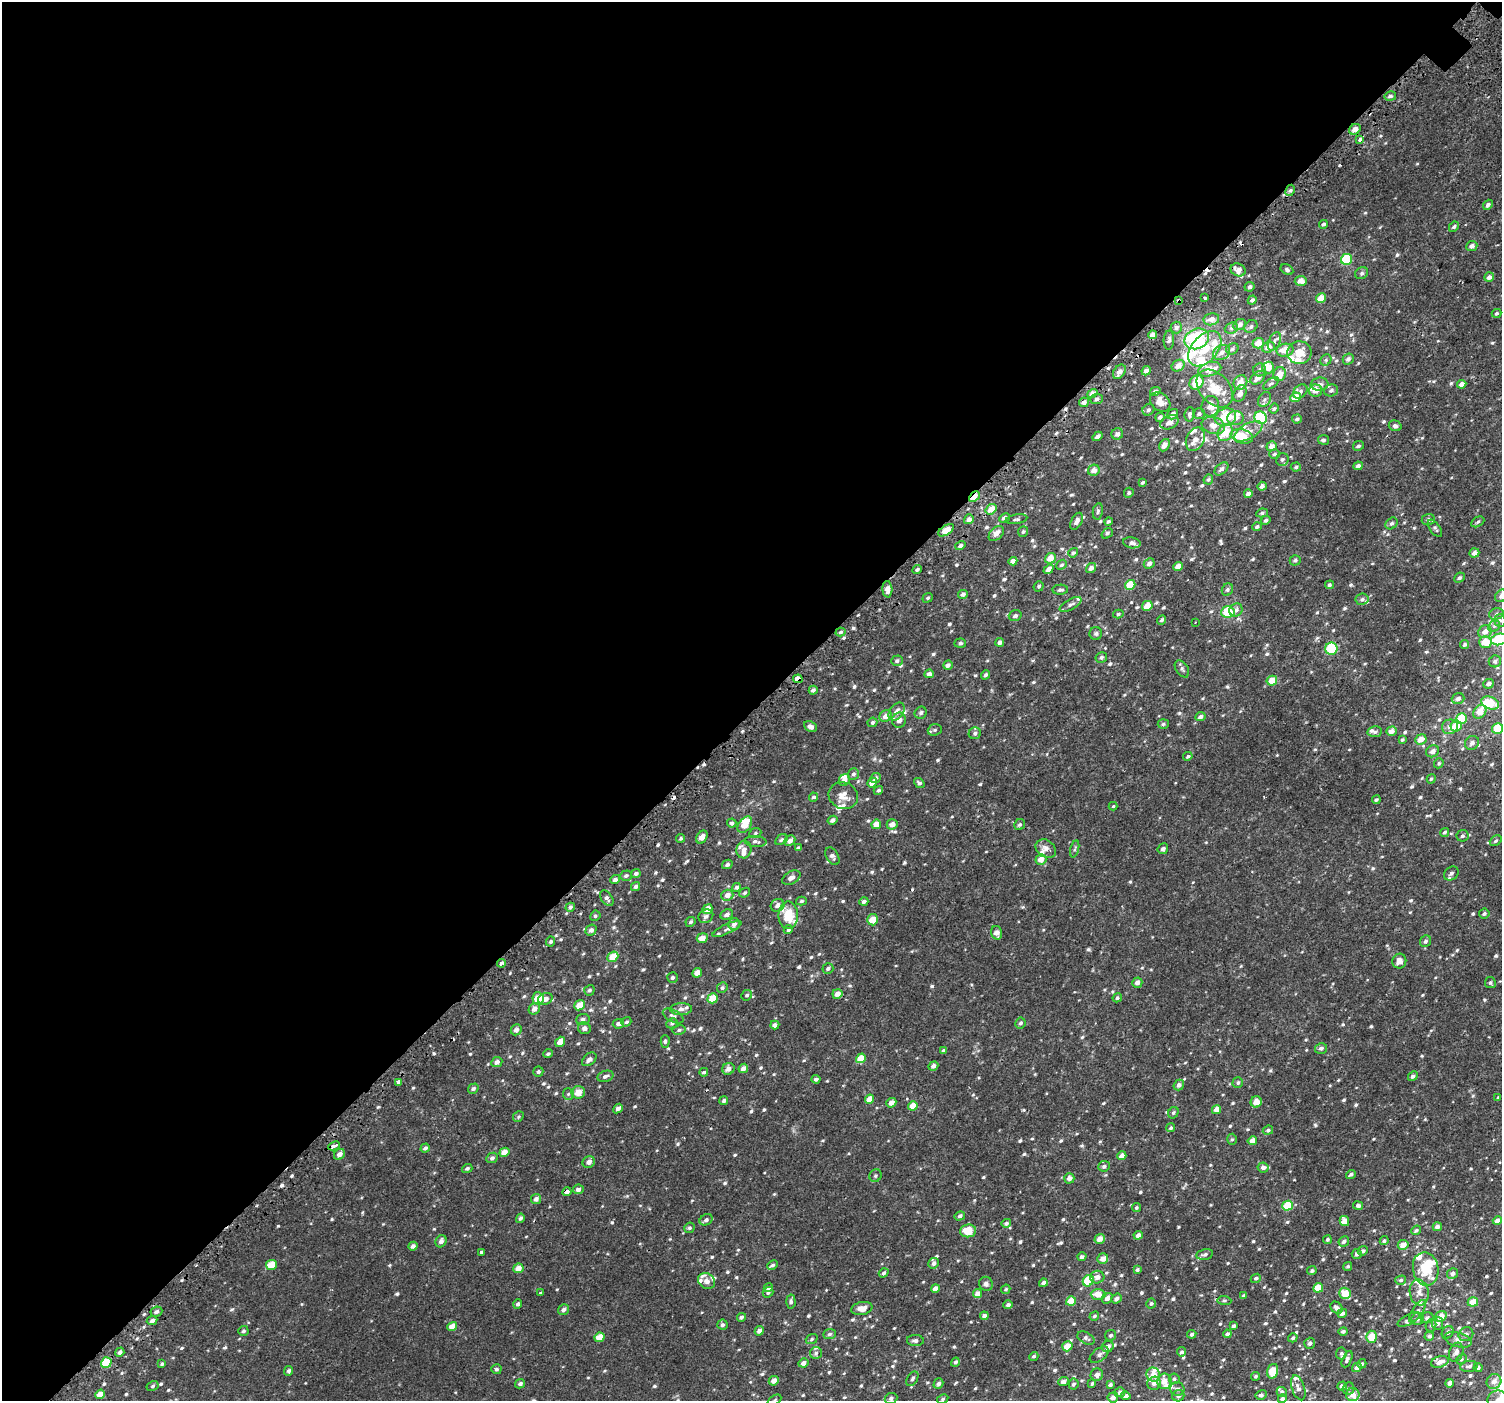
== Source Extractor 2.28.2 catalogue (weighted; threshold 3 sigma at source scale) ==
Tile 5 of 4 x 4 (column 1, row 2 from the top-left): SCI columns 64-1563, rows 3024-4422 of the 6113 x 6113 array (HDU 1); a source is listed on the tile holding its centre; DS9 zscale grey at full resolution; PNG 1504 x 1403 px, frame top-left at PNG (2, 2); each listed source drawn as its Kron ellipse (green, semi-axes under 4 px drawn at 4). Shown black and unused: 51% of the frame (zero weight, under 2 of 3 exposures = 3% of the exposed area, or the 3 px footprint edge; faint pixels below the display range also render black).
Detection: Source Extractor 2.28.2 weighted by HDU 2 'WHT'; one run over the whole footprint, this tile lists its part. Background 0.00226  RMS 0.003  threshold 0.0136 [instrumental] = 3 sigma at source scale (4.5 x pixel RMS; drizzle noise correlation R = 1.50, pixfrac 1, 0.0396/0.0396 arcsec/px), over >= 5 px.
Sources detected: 857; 1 inside a brighter object's white glare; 8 cosmic-ray / hot-pixel residue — neither listed nor drawn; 57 inside a brighter listed object's ellipse — not listed separately; of the other 791, all 500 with FLUX_AUTO >= 0.456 (the completeness limit of this list) listed and drawn (291 fainter detections not listed), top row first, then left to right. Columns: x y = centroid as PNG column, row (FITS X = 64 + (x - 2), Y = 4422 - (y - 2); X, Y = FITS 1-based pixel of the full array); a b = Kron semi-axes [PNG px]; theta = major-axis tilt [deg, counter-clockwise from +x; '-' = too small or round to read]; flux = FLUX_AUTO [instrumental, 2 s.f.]
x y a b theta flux
1390 96 6 5 - 0.82
1355 129 6 5 - 2.1
1359 140 4 3 - 2.8
1290 190 6 4 61 0.6
1488 205 5 4 - 0.74
1323 224 4 4 - 0.58
1454 227 5 4 - 0.57
1472 246 6 5 - 1.1
1346 259 6 5 - 16
1238 270 8 6 -25 2.3
1287 270 7 4 -29 0.61
1362 273 7 5 33 0.62
1489 277 5 4 - 1.3
1301 281 6 5 - 2.4
1250 287 5 4 - 0.65
1205 298 3 3 - 1.8
1321 298 5 4 - 4.3
1179 300 3 3 - 0.93
1252 300 5 4 - 0.76
1496 313 5 4 - 0.46
1211 319 8 6 12 1.7
1240 324 6 5 - 1.5
1176 327 6 5 - 0.75
1251 327 7 5 42 0.78
1231 328 7 5 20 0.69
1152 335 4 4 - 1.6
1197 339 13 10 24 18
1169 340 9 5 88 0.78
1274 341 9 5 65 0.92
1258 343 6 5 - 3.6
1268 347 6 5 - 2.2
1205 349 20 13 49 7.2
1232 349 6 5 - 0.68
1285 350 8 6 10 3.7
1221 352 9 7 31 1.6
1299 353 12 11 - 4.9
1348 359 6 5 - 0.95
1326 360 6 5 - 0.5
1178 366 7 5 32 2
1268 368 6 6 - 2.7
1210 369 12 6 15 3.7
1260 370 6 6 - 0.94
1146 371 5 4 - 0.96
1119 372 8 5 54 1.8
1280 374 7 6 - 2.5
1258 378 8 5 40 1.8
1196 382 8 6 52 6.3
1240 382 7 6 - 3.1
1271 383 9 4 32 0.62
1320 384 9 6 7 1.1
1462 384 5 4 - 1.7
1215 389 21 15 -49 6.7
1331 390 7 6 - 0.89
1155 391 5 4 - 1
1300 391 8 6 40 0.93
1316 391 6 6 - 2.2
1092 394 5 4 - 2
1240 394 9 6 65 1.7
1295 397 5 4 - 3.8
1097 399 6 5 - 0.81
1264 399 8 6 56 0.76
1084 402 5 4 - 1.1
1160 402 11 8 -40 2.5
1210 406 10 8 84 2.8
1274 409 5 4 - 0.49
1148 410 6 5 - 0.6
1172 414 6 4 37 1.2
1190 414 7 5 84 0.74
1199 414 6 5 - 0.77
1160 417 4 4 - 0.69
1225 417 11 8 18 9.3
1235 418 8 7 - 1.6
1261 418 6 6 - 16
1297 419 5 4 - 0.57
1169 422 9 6 27 1.6
1213 425 12 8 -15 2.3
1395 426 6 5 - 0.73
1248 431 15 7 30 2.4
1225 433 9 7 59 5.9
1117 434 6 5 - 1.1
1097 436 5 4 - 0.99
1242 436 11 7 -14 5.9
1195 439 12 9 64 2.1
1323 440 5 5 - 0.57
1164 445 6 4 60 1.8
1272 446 5 4 - 1.7
1358 446 6 4 28 0.51
1274 454 5 4 - 0.55
1282 459 6 6 - 0.77
1358 466 5 4 - 1
1296 467 5 4 - 0.46
1221 469 8 5 41 0.88
1094 470 6 5 - 2.1
1208 480 5 4 - 0.54
1142 482 4 3 - 0.48
1262 486 4 4 - 1
1129 493 5 4 - 0.55
1248 494 4 4 - 1.3
974 497 6 3 44 5.1
991 509 6 5 - 3.6
1098 511 8 5 78 0.58
1262 513 6 4 11 0.5
1005 518 5 4 - 1.2
969 519 5 4 - 1.4
1016 519 11 4 9 0.67
1266 520 5 4 - 0.65
1428 520 6 5 - 0.81
1077 521 9 5 63 1.3
1108 521 4 4 - 0.57
1478 522 7 4 28 0.6
1392 523 6 5 - 0.66
1257 527 5 4 - 0.61
1435 528 10 5 -55 0.64
946 530 9 4 33 3.9
1023 532 5 5 - 0.52
996 533 9 6 45 1.9
1107 533 6 4 37 0.54
1132 543 9 5 -10 0.81
960 545 5 4 - 0.78
1073 553 5 4 - 0.47
1474 553 5 4 - 1.5
1050 558 5 5 - 3.3
1295 560 5 5 - 0.64
1013 561 4 4 - 1.6
1149 564 5 5 - 1.2
1061 565 5 4 - 0.6
1178 566 5 4 - 1.8
1091 568 5 4 - 1.3
917 569 5 4 - 0.6
1049 569 5 4 - 1.4
1459 578 5 4 - 0.6
1130 585 5 4 - 5.4
1329 585 4 4 - 0.64
1039 586 5 4 - 0.47
887 589 8 5 -87 2.1
1060 590 8 5 2 0.74
1227 590 6 5 - 0.63
963 594 5 4 - 0.78
1501 596 7 5 39 1.2
928 598 5 4 - 0.46
1362 599 6 5 - 0.77
1071 604 12 5 30 1
1147 606 5 5 - 3.3
1236 610 7 6 - 1
1228 612 7 5 7 8.8
1118 614 5 4 - 0.48
1496 614 7 5 19 0.83
1015 616 6 5 - 0.84
1162 620 5 4 - 0.6
1500 620 6 5 - 0.69
1195 622 3 2 - 0.46
1494 626 6 5 - 0.58
841 632 5 4 - 0.56
1485 632 7 6 - 1.9
1096 633 6 6 - 0.64
1499 639 8 5 12 13
1000 642 4 4 - 1
1485 642 6 6 - 4.8
960 643 6 4 5 0.57
1465 644 5 4 - 0.6
1331 649 6 6 - 10
1101 657 6 5 - 0.73
897 661 6 5 - 0.74
1495 661 6 6 - 0.75
948 665 5 4 - 0.95
1182 669 9 6 -56 0.74
929 674 4 4 - 1.1
986 675 5 4 - 0.69
798 679 5 4 - 6.5
1272 681 5 4 - 3.9
1488 684 5 5 - 1.2
813 690 4 4 - 0.68
1458 699 6 5 - 1.1
1490 703 9 6 -21 7.1
897 712 10 6 53 1.9
1480 712 7 6 - 3.1
921 713 6 5 - 0.66
886 716 6 5 - 2.1
1200 717 5 4 - 0.92
1461 719 5 5 - 8.1
899 720 7 7 - 1.8
872 722 5 4 - 0.6
1163 724 5 5 - 0.54
1456 726 5 5 - 5.8
810 727 7 5 -27 1.1
1450 727 8 7 - 1.7
1498 728 5 5 - 7.8
935 730 7 5 21 0.59
1391 731 5 4 - 1.9
1375 732 7 5 8 0.71
975 733 6 6 - 0.79
1421 739 6 5 - 2.8
1402 740 4 3 - 0.46
1472 743 7 6 - 1.2
1433 751 7 5 32 1.2
1188 756 5 4 - 0.48
1439 763 5 4 - 0.49
853 774 6 5 - 0.77
876 778 5 5 - 0.69
1431 779 5 4 - 0.48
844 780 6 5 - 1.6
872 783 5 4 - 2.5
919 783 6 4 -38 0.66
878 790 5 4 - 0.59
843 796 15 13 -26 3
814 797 4 4 - 0.65
1376 800 4 3 - 0.5
1113 806 4 3 - 0.49
832 820 5 4 - 0.93
732 823 5 4 - 0.58
876 824 5 4 - 2.5
892 824 5 5 - 2.2
745 825 9 6 52 4.8
1019 825 6 5 - 0.65
1445 832 5 4 - 0.48
755 833 6 5 - 0.55
1462 836 6 5 - 0.71
702 837 7 5 58 2
681 838 4 4 - 0.49
781 840 7 4 32 0.67
755 841 11 5 -4 0.93
790 841 6 5 - 1.4
1496 841 6 4 39 0.56
799 848 4 4 - 0.6
1046 849 11 8 -36 1.6
1075 849 9 3 76 0.46
1163 849 6 5 - 0.82
744 850 9 7 77 1.7
832 856 10 6 -59 0.94
1041 859 5 5 - 2.5
727 864 5 4 - 0.67
636 873 5 4 - 0.79
1451 873 8 6 40 0.94
626 876 6 5 - 0.64
791 878 10 6 29 1.2
615 880 5 4 - 1.3
636 887 5 4 - 0.78
736 887 4 4 - 0.71
745 893 5 4 - 0.53
727 895 6 5 - 1.8
607 898 8 5 -55 0.87
801 901 5 4 - 0.52
864 902 4 4 - 0.81
777 905 7 6 - 1.3
570 907 5 4 - 0.63
707 909 5 4 - 2.9
1484 914 5 5 - 0.61
727 915 6 5 - 0.94
788 915 14 10 -90 6.8
595 916 5 5 - 0.51
706 916 8 6 34 1
873 920 6 5 - 4
691 922 5 4 - 0.56
734 924 6 5 - 1
727 929 16 4 25 0.84
591 930 6 5 - 1.2
788 930 5 4 - 0.46
997 933 7 5 -74 1.9
702 938 5 4 - 2.3
1425 941 6 5 - 0.75
551 942 5 4 - 0.48
613 957 6 4 40 4.3
1399 961 7 7 - 1.7
501 963 4 3 - 3.2
828 968 5 5 - 0.72
697 973 5 4 - 2.1
672 978 5 5 - 0.75
1137 983 5 5 - 1.5
1490 983 5 5 - 0.52
722 988 5 5 - 0.57
589 990 5 5 - 0.66
837 994 5 4 - 1.8
747 995 5 5 - 0.58
538 998 6 6 - 5
713 998 5 4 - 6.6
1117 998 5 4 - 0.52
545 999 7 5 20 1.4
580 1005 6 4 41 3.8
534 1009 6 5 - 1.6
681 1009 11 6 2 1.3
673 1016 11 6 -27 0.99
583 1019 7 5 7 1
626 1022 5 4 - 0.53
672 1023 6 5 - 0.62
1020 1023 5 5 - 0.61
618 1024 6 5 - 0.96
775 1025 4 4 - 1.2
584 1028 6 6 - 1
516 1030 6 5 - 1.3
679 1030 6 4 11 0.58
665 1041 6 4 90 0.54
560 1042 5 4 - 2.4
1321 1048 6 5 - 0.88
944 1051 4 3 - 0.65
548 1054 5 4 - 0.48
861 1058 5 4 - 4.5
589 1059 8 5 40 1.1
497 1062 6 5 - 1.2
933 1066 5 4 - 1.1
743 1068 5 4 - 1.6
728 1069 6 5 - 1.3
538 1072 5 5 - 0.64
704 1072 4 4 - 0.56
605 1076 8 5 18 0.92
1413 1076 5 4 - 0.89
816 1079 4 4 - 0.73
398 1082 3 3 - 3
1238 1083 5 5 - 0.53
1179 1085 5 5 - 0.97
473 1089 5 4 - 0.66
578 1092 6 6 - 2.8
568 1094 6 5 - 0.53
1498 1098 4 3 - 0.53
870 1099 5 4 - 2.9
724 1101 4 4 - 0.64
1256 1102 6 5 - 2.4
891 1103 5 4 - 1.8
913 1106 5 4 - 3.9
618 1108 5 4 - 1.2
1216 1109 5 4 - 2.4
1173 1113 6 5 - 0.52
518 1116 6 5 - 0.48
1171 1128 4 4 - 0.56
1268 1130 5 4 - 0.57
1232 1139 5 5 - 0.49
1252 1141 5 4 - 2.5
334 1146 6 3 24 4.4
425 1148 5 4 - 0.77
504 1152 5 4 - 2.6
339 1154 6 5 - 1.5
1122 1156 5 4 - 2
492 1158 6 5 - 0.77
589 1162 6 5 - 1.5
1104 1166 6 5 - 0.79
1263 1167 5 5 - 1
467 1168 5 4 - 0.62
1351 1174 5 4 - 0.68
875 1176 6 6 - 0.62
1069 1178 5 5 - 1.1
578 1189 5 5 - 0.94
567 1192 4 4 - 0.97
536 1199 5 4 - 1
1358 1205 5 4 - 0.67
1288 1206 5 4 - 8.2
1136 1208 5 4 - 0.49
960 1216 5 4 - 0.84
520 1218 5 4 - 0.65
706 1220 7 5 29 0.82
1344 1221 5 5 - 3.3
1497 1221 5 4 - 1.4
1006 1223 5 4 - 0.65
1437 1227 4 4 - 1
689 1228 5 5 - 0.56
1416 1230 5 4 - 0.51
968 1231 8 6 7 4.7
1138 1235 4 4 - 1.3
1100 1239 5 4 - 2.1
1327 1240 4 4 - 0.47
441 1241 6 5 - 1.1
1344 1241 6 5 - 0.83
1384 1241 4 3 - 0.49
1403 1245 5 5 - 2.4
413 1246 4 4 - 0.97
1363 1251 5 4 - 0.74
482 1252 4 3 - 0.77
1205 1254 8 5 12 0.8
1357 1254 5 5 - 0.66
1082 1257 4 4 - 0.75
1103 1259 5 5 - 1.9
933 1263 5 5 - 0.9
271 1265 5 5 - 5.7
773 1265 5 4 - 0.6
1348 1266 5 4 - 0.47
518 1268 5 4 - 2.1
1426 1269 17 12 -80 7.2
1137 1270 4 3 - 0.47
1312 1271 5 4 - 0.54
884 1273 5 4 - 0.54
1452 1273 5 5 - 1.1
1097 1277 7 6 - 1.6
1256 1278 5 4 - 0.6
1401 1280 5 4 - 0.58
707 1281 9 7 -37 1.6
1088 1281 6 5 - 12
1043 1283 4 4 - 0.95
986 1284 7 6 - 0.92
768 1288 5 4 - 0.87
1318 1288 5 4 - 4.7
935 1289 4 4 - 2
1006 1289 5 4 - 0.46
540 1292 3 2 - 0.51
768 1292 5 4 - 0.67
1419 1292 13 9 -81 2.1
1345 1293 6 5 - 4
977 1294 4 4 - 2
1098 1294 7 5 -2 2.8
1244 1296 4 3 - 0.6
1107 1298 6 5 - 1.1
1116 1298 5 4 - 0.93
1224 1300 7 4 -4 0.48
791 1301 7 4 -87 0.62
1071 1301 5 4 - 5.7
1473 1302 5 4 - 4.2
1151 1303 5 5 - 0.52
518 1304 5 4 - 0.7
1008 1305 5 4 - 0.72
862 1308 10 6 12 2.1
1336 1308 7 5 -44 1
564 1310 6 5 - 0.98
1417 1311 13 5 56 0.97
156 1312 6 5 - 0.83
1342 1313 5 4 - 1.1
984 1316 4 4 - 0.91
1094 1316 5 4 - 0.48
1441 1316 6 5 - 2.8
741 1317 4 4 - 0.75
1427 1318 6 5 - 0.74
1409 1319 12 5 28 0.81
1418 1319 6 6 - 1.1
152 1320 5 4 - 0.97
1438 1323 6 5 - 0.99
722 1325 5 5 - 0.66
1431 1325 6 5 - 0.58
452 1326 5 4 - 3.1
1234 1326 4 3 - 0.64
243 1331 5 5 - 0.56
759 1331 5 4 - 1.3
1343 1331 5 4 - 0.67
1448 1332 7 5 57 0.74
829 1334 6 5 - 0.64
1192 1334 5 4 - 0.71
1227 1334 4 3 - 0.74
1466 1334 7 6 - 1.2
1110 1335 5 5 - 0.58
1429 1336 5 4 - 0.68
599 1337 5 4 - 3.3
1372 1337 6 5 - 4.9
1086 1338 9 5 -30 0.81
1293 1338 5 4 - 0.57
812 1339 6 4 20 0.5
1458 1340 14 7 -15 1.6
915 1341 8 5 -1 0.85
1310 1343 5 5 - 0.78
1067 1346 5 5 - 3.8
1108 1347 6 5 - 1.5
120 1352 5 4 - 1
1182 1352 5 4 - 0.68
1456 1352 10 7 71 1.4
816 1353 6 6 - 0.63
1341 1354 6 5 - 0.65
1099 1355 11 6 36 1.1
1034 1356 5 4 - 0.51
1347 1359 9 4 66 0.87
1461 1359 6 4 43 0.46
955 1362 5 4 - 0.65
1440 1362 9 5 16 2
106 1363 5 5 - 7.4
803 1363 5 4 - 1.2
162 1364 4 3 - 0.47
1362 1364 5 4 - 0.52
1469 1366 9 5 6 0.91
1357 1367 5 4 - 1.1
1478 1368 4 4 - 0.64
496 1369 5 5 - 0.57
289 1371 5 4 - 0.54
1273 1371 7 5 74 5.8
1097 1375 6 6 - 1.2
1153 1375 7 6 - 2.2
1256 1376 4 4 - 0.48
912 1379 8 5 58 0.67
1174 1379 5 5 - 0.48
774 1381 5 4 - 1.5
1164 1381 8 7 - 2.2
1494 1381 8 7 - 1.9
1063 1382 5 4 - 0.99
1154 1383 7 6 - 1.3
1450 1383 4 4 - 1.3
520 1384 5 4 - 0.84
938 1384 5 4 - 0.92
1073 1384 5 5 - 0.69
1092 1384 4 3 - 0.46
1110 1385 4 4 - 0.73
152 1386 6 4 29 0.5
1342 1386 5 4 - 1.1
1298 1388 13 6 -71 1.5
1348 1388 6 5 - 0.6
1177 1389 7 6 - 0.99
1120 1392 5 5 - 0.99
1282 1392 5 5 - 0.52
100 1394 5 4 - 2.8
1261 1395 6 5 - 0.8
1353 1395 7 6 - 2.2
1126 1396 4 4 - 1
1178 1396 6 5 - 0.78
1113 1397 5 5 - 1.4
891 1398 6 5 - 0.8
943 1399 6 4 29 0.48
1282 1399 4 4 - 0.87
775 1400 7 4 29 0.48
1498 1400 10 9 - 1.9
Overlapping masked pixels (flux is a lower limit): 6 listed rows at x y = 1179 300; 974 497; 798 679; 788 915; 501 963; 567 1192
Isophote crosses this tile's border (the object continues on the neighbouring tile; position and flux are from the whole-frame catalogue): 8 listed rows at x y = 1501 596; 1496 614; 1499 639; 1495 661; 1498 728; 1282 1399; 775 1400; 1498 1400